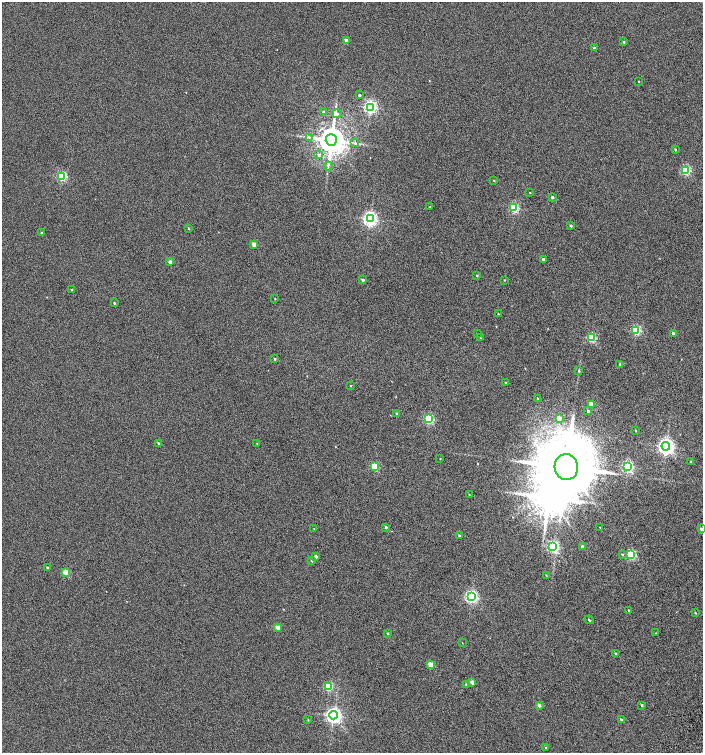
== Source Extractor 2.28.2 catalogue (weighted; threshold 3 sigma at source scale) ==
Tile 6 of 4 x 4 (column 2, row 2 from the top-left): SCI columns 1638-3038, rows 3028-4528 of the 6008 x 6064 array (HDU 1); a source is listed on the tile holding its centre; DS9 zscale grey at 2 x 2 block average (1 PNG px = mean of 2 x 2 image px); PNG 705 x 755 px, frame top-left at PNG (2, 2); each listed source drawn as its Kron ellipse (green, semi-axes under 4 px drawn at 4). Nothing masked; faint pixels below the display range render black.
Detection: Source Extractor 2.28.2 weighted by HDU 2 'WHT'; one run over the whole footprint, this tile lists its part. Background -0.0786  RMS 0.26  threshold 1.07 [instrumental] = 3 sigma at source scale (4.09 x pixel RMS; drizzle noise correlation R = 1.36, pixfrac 0.8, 0.0396/0.0396 arcsec/px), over >= 5 px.
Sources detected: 96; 1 inside a brighter object's white glare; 1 long thin detection or spike segment (spike, bleed or trail) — neither listed nor drawn; the other 94 listed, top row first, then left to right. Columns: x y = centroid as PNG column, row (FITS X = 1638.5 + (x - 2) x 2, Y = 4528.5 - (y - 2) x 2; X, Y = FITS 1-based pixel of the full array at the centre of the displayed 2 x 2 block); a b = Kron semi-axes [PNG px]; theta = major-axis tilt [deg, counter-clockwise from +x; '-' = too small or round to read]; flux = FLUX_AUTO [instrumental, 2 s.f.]
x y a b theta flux
346 40 3 2 - 340
623 42 3 2 - 58
594 48 3 2 - 82
638 81 2 2 - 25
359 95 2 2 - 73
370 107 4 4 - 12000
323 112 3 2 - 63
337 114 5 4 - 110
309 137 3 3 - 62
331 140 6 5 - 96000
354 143 4 2 - 54
675 150 3 2 - 50
319 155 3 3 - 130
328 166 4 2 - 72
686 170 3 3 - 4100
62 176 3 3 - 4900
494 181 2 2 - 33
530 193 3 2 - 24
552 197 2 2 - 120
429 207 2 2 - 24
514 208 3 3 - 4600
370 219 4 4 - 15000
571 226 2 2 - 76
188 228 2 2 - 39
42 233 2 2 - 78
254 244 2 2 - 610
543 259 3 3 - 81
170 262 2 2 - 260
477 275 2 2 - 56
363 280 2 2 - 130
504 280 2 2 - 34
72 290 2 2 - 32
275 299 2 2 - 24
114 303 3 2 - 52
498 314 2 2 - 26
636 330 3 3 - 3900
673 333 2 2 - 120
477 334 2 2 - 35
481 338 2 2 - 26
591 338 3 3 - 3600
275 359 3 2 - 45
620 364 3 2 - 97
579 371 3 3 - 44
506 383 2 2 - 47
351 386 2 2 - 29
538 399 3 2 - 67
592 404 3 2 - 970
588 411 3 2 - 84
396 414 3 2 - 61
559 418 3 3 - 340
428 419 3 3 - 5000
636 430 2 2 - 31
257 443 3 2 - 22
159 444 3 2 - 120
666 446 4 4 - 21000
440 459 2 2 - 23
691 462 2 2 - 94
375 467 3 3 - 2100
566 467 13 11 -78 580000
628 467 3 3 - 8400
469 494 2 2 - 26
386 527 3 2 - 87
600 527 2 2 - 22
314 529 2 2 - 26
701 529 2 2 - 130
459 536 3 2 - 62
553 546 3 3 - 8000
582 546 3 3 - 130
622 554 3 3 - 56
631 555 3 3 - 4200
316 556 2 2 - 140
312 561 3 2 - 36
47 567 2 2 - 58
66 572 3 2 - 1200
546 575 3 2 - 24
471 597 4 4 - 11000
629 610 3 2 - 33
695 613 3 2 - 31
589 620 4 2 - 54
277 628 2 2 - 610
387 633 2 2 - 50
656 633 3 2 - 23
462 643 2 2 - 18
616 653 3 2 - 53
431 665 3 3 - 1200
472 682 2 2 - 340
466 685 3 2 - 85
329 686 3 3 - 3100
539 705 3 3 - 150
642 705 3 2 - 60
334 715 4 4 - 19000
308 720 2 2 - 29
621 720 3 2 - 90
546 748 3 2 - 41
Isophote crosses this tile's border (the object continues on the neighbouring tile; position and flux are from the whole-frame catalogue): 1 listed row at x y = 701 529